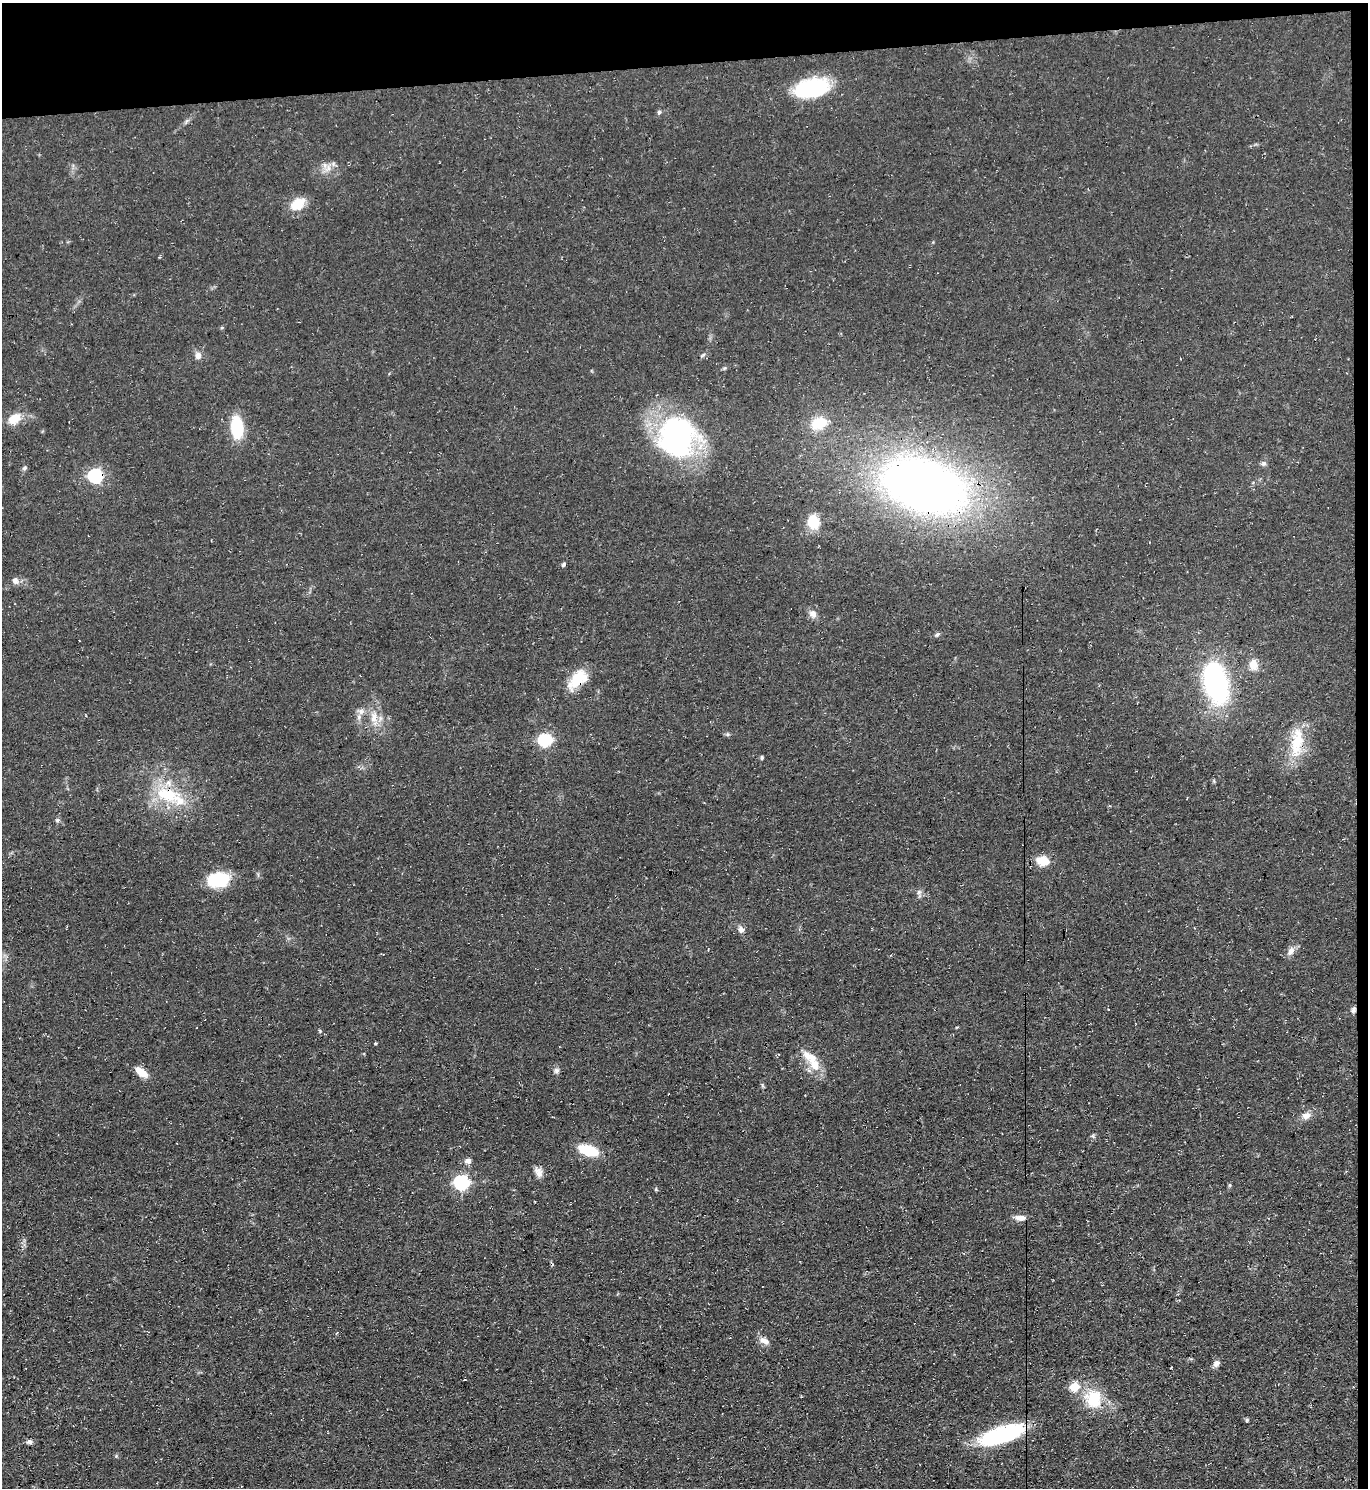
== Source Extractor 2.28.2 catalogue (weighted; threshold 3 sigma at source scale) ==
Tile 3 of 3 x 3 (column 3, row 1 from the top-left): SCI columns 2856-4221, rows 2973-4458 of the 4443 x 4458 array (HDU 1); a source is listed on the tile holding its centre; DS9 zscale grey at full resolution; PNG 1370 x 1490 px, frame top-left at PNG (2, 3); no overlay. Shown black and unused: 5% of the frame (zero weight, under 3 of 4 exposures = <1% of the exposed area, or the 3 px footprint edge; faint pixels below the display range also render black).
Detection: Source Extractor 2.28.2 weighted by HDU 2 'WHT'; one run over the whole footprint, this tile lists its part. Background 0.0606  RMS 0.0071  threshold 0.0321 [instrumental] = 3 sigma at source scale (4.5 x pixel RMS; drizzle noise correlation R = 1.50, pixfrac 1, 0.05/0.05 arcsec/px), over >= 5 px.
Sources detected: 60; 1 cosmic-ray / hot-pixel residue — not listed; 3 inside a brighter listed object's ellipse — not listed separately; the other 56 listed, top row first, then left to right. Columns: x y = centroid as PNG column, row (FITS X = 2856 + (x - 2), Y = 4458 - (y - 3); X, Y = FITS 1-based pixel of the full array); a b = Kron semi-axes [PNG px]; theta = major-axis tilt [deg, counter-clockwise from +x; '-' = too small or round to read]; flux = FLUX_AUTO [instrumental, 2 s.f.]
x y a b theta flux
811 88 36 19 12 60
659 112 5 5 - 1.4
328 169 12 6 41 4.6
297 204 19 13 32 13
198 356 8 7 - 3.7
14 419 18 11 36 11
819 423 19 13 16 19
237 427 19 10 -84 37
677 437 45 43 -68 150
1263 463 8 7 - 1.9
25 468 7 5 42 1.4
95 476 6 6 - 130
923 485 65 37 -18 650
813 522 17 14 -73 15
563 564 7 5 58 1.3
15 580 8 7 - 3.4
813 614 10 9 - 4.2
938 634 7 4 28 1.4
1253 665 12 10 -85 8.5
578 679 27 15 45 20
1216 682 36 18 -76 150
361 711 10 8 -1 4
374 718 23 10 -84 11
727 734 6 4 -71 0.98
545 740 6 6 - 92
1297 742 44 16 83 27
762 757 5 4 - 1
167 794 39 20 -12 37
57 820 6 5 - 1.5
1043 861 15 11 -12 12
219 880 21 13 8 36
919 892 7 5 46 1.8
741 929 10 7 -71 3.2
1291 951 13 8 57 4.5
1353 1010 8 6 60 2.1
320 1031 5 4 - 0.84
375 1043 3 2 - 1
809 1057 26 12 -36 13
556 1070 8 7 - 2.1
141 1072 17 8 -39 8.8
762 1085 8 3 -71 1.1
1306 1116 13 9 19 5.1
588 1150 19 9 -17 27
468 1161 9 7 2 2.8
538 1172 14 8 -61 4.7
461 1183 7 6 - 130
1230 1185 6 4 -90 0.96
1020 1218 15 7 -3 4.7
764 1341 14 8 -22 4.6
1216 1363 9 7 47 3.1
465 1380 3 2 - 0.72
1075 1386 6 5 - 28
1093 1399 26 22 -90 26
1247 1420 5 4 - 0.97
1002 1435 40 13 19 110
30 1442 9 6 -12 1.9
Overlapping masked pixels (flux is a lower limit): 9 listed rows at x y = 677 437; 95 476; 923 485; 578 679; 1297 742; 167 794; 1353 1010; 1020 1218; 1002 1435